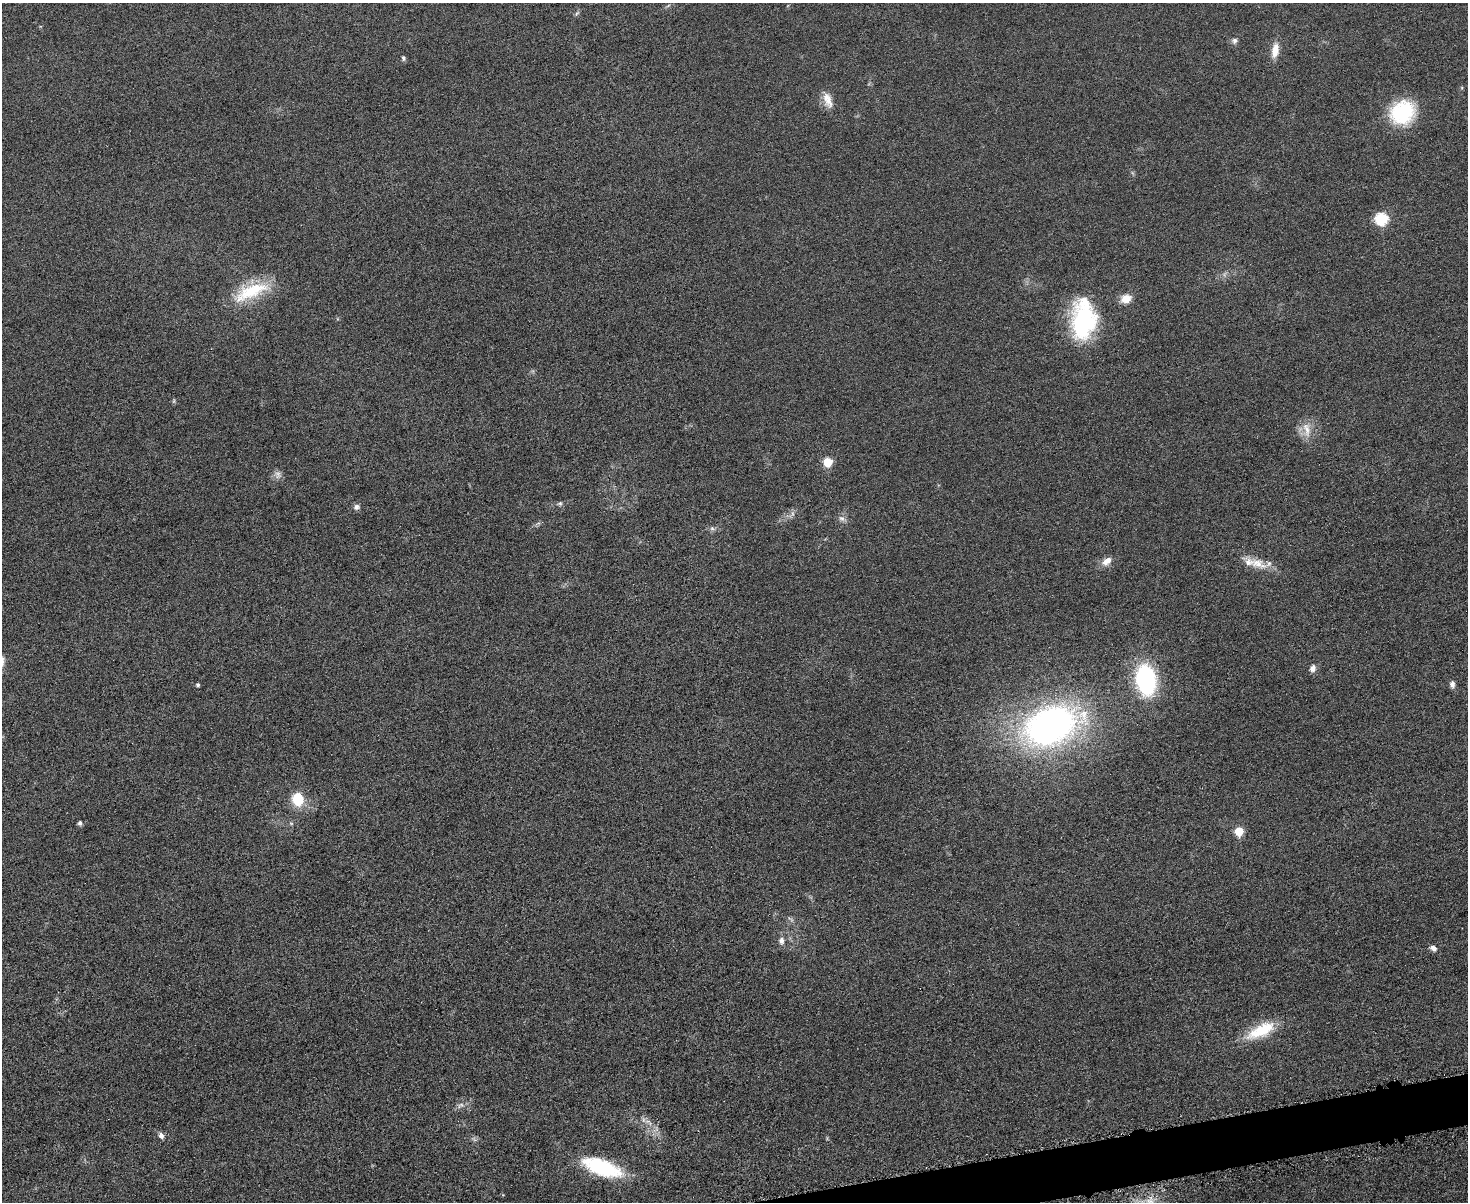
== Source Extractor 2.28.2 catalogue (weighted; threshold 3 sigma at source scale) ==
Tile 5 of 3 x 4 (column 2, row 2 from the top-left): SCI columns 1612-3077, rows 2417-3616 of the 4798 x 4820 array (HDU 1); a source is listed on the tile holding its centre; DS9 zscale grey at full resolution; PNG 1470 x 1204 px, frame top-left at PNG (2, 3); no overlay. Shown black and unused: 2% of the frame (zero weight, under 3 of 6 exposures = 2% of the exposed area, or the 3 px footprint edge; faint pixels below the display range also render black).
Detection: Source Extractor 2.28.2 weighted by HDU 2 'WHT'; one run over the whole footprint, this tile lists its part. Background 0.0583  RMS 0.0089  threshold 0.0364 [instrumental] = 3 sigma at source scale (4.09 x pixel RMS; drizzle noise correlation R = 1.36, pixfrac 0.8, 0.05/0.05 arcsec/px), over >= 5 px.
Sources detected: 37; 2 too faint to see at this stretch — not listed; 1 inside a brighter listed object's ellipse — not listed separately; the other 34 listed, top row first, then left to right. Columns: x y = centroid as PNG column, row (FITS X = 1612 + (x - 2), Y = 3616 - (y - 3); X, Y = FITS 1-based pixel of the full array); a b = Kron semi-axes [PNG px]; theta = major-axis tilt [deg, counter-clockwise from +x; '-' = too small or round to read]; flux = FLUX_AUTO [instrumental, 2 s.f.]
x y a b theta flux
577 13 7 4 44 1.5
1234 41 7 7 - 2.8
1275 50 19 9 80 10
403 58 7 5 -78 1.6
828 100 23 10 -72 10
1402 112 24 21 30 68
1381 219 6 6 - 110
251 291 51 17 22 42
1126 298 12 9 19 10
1084 319 43 26 88 94
1307 429 24 10 -81 12
828 462 5 5 - 33
560 503 6 5 - 1.6
356 507 8 7 - 2.8
842 518 10 7 -42 3.5
712 528 8 5 -17 2.2
1106 561 14 8 36 7.1
1258 564 27 14 -19 15
1313 668 10 7 70 4.5
1146 680 28 18 -81 110
1452 684 8 5 -88 3.6
198 685 4 4 - 1.6
1051 726 45 29 21 370
298 798 11 8 89 33
80 823 6 5 - 2.1
1239 831 5 5 - 28
781 941 10 7 89 4.4
1433 948 10 7 -34 3.4
1261 1031 38 14 27 33
461 1105 11 7 31 3.5
648 1122 14 5 -36 4.9
161 1136 8 6 -58 3
474 1139 9 3 -45 1.5
602 1167 44 16 -20 61